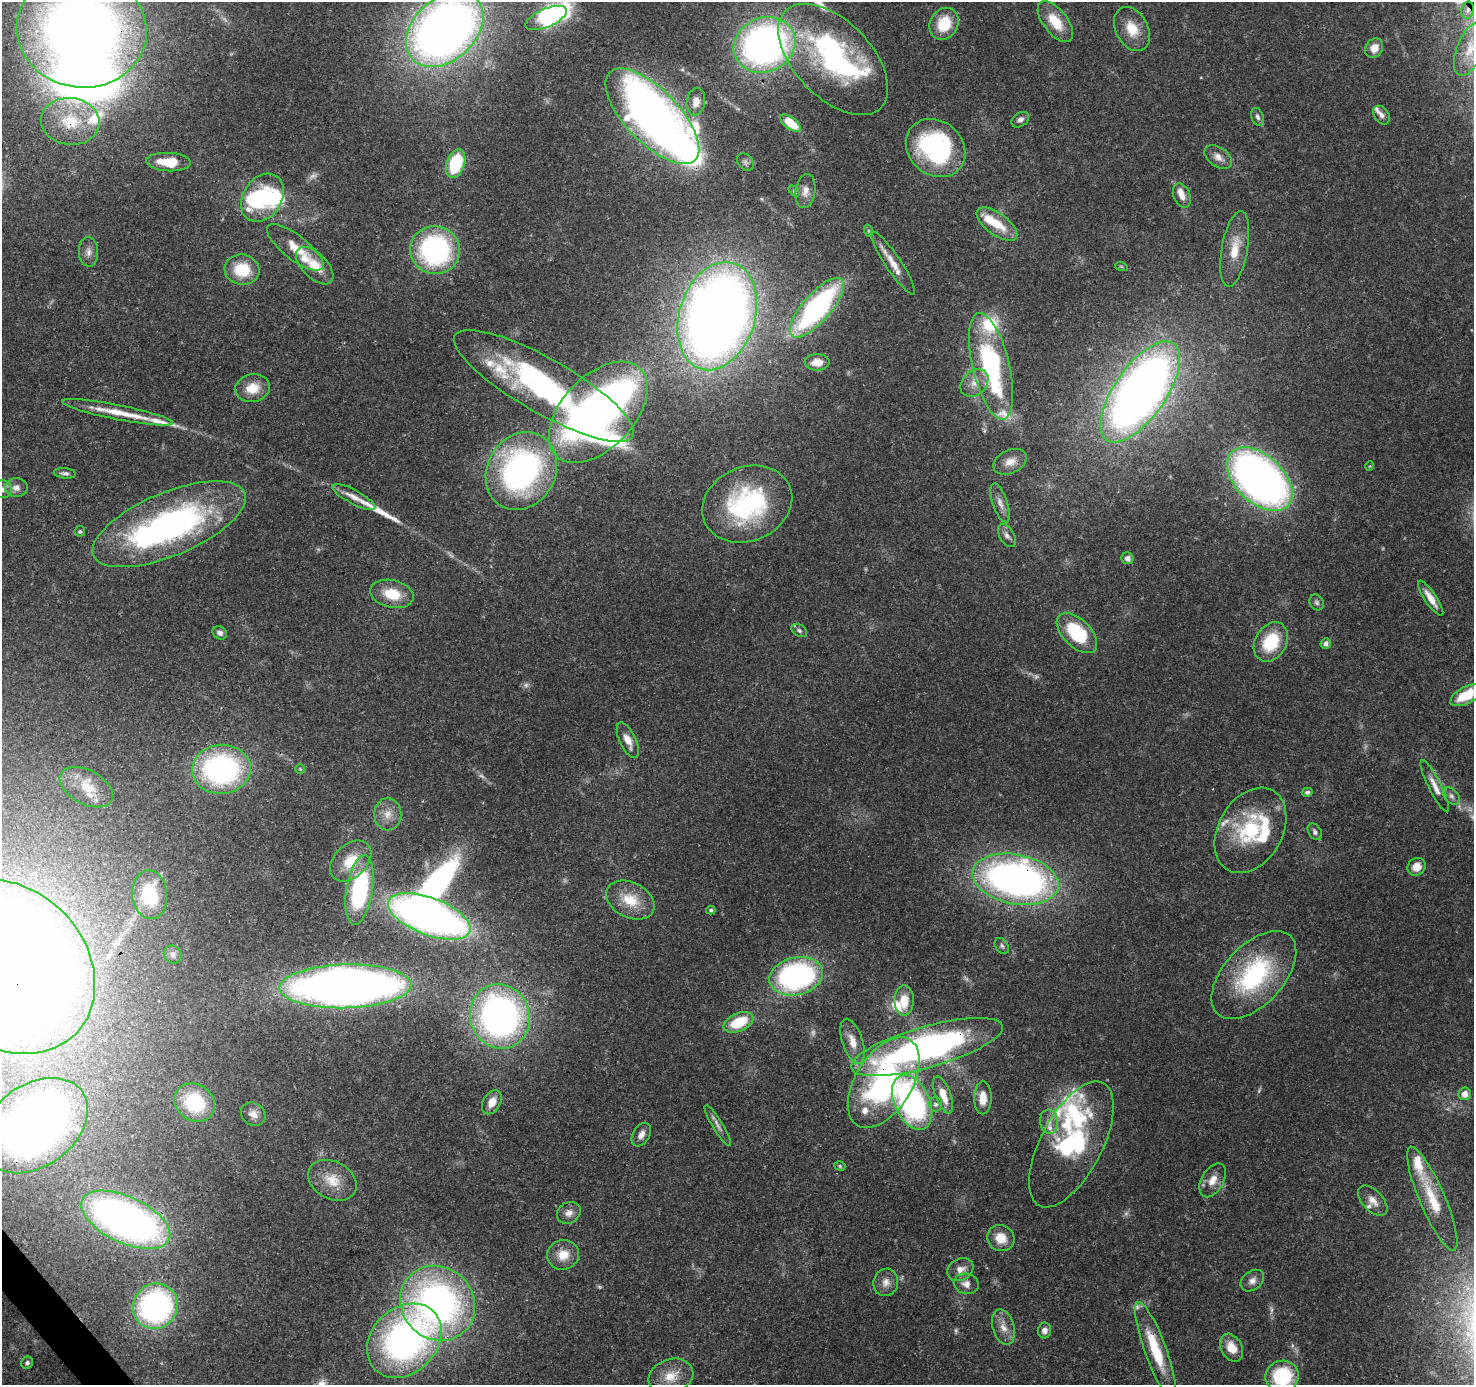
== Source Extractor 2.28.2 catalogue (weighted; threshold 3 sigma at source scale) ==
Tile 7 of 4 x 4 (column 3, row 2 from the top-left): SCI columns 3042-4513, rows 2971-4353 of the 6082 x 6009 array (HDU 1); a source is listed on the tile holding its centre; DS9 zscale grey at full resolution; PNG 1476 x 1387 px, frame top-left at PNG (2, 2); each listed source drawn as its Kron ellipse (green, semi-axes under 4 px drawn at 4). Shown black and unused: <1% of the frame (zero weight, under 3 of 4 exposures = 7% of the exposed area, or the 3 px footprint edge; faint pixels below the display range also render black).
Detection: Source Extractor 2.28.2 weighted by HDU 2 'WHT'; one run over the whole footprint, this tile lists its part. Background 0.0912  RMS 0.0036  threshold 0.0161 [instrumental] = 3 sigma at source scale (4.5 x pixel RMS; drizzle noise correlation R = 1.50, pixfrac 1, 0.0396/0.0396 arcsec/px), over >= 5 px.
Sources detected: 186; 17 too faint to see at this stretch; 9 inside a brighter object's white glare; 1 long thin detection or spike segment (spike, bleed or trail) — neither listed nor drawn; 23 inside a brighter listed object's ellipse — not listed separately; the other 136 listed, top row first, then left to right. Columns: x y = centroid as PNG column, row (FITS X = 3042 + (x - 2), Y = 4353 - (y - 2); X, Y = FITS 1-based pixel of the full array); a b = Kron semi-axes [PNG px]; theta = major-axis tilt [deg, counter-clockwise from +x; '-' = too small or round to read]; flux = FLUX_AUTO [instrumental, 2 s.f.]
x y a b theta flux
1467 10 8 6 79 1.5
546 18 22 9 22 88
1055 22 24 12 -52 10
944 24 16 14 60 12
445 29 44 31 42 340
1132 29 23 16 -62 8.7
82 30 65 58 -7 430
764 45 31 27 23 170
1374 48 10 8 54 4.4
1470 49 28 13 69 8.9
833 59 68 38 -46 84
696 102 14 9 82 3.9
1381 115 10 7 -53 1.7
652 116 61 26 -46 320
1258 117 9 6 -70 1.2
1020 120 9 7 34 1.5
70 121 29 23 -7 18
790 123 12 6 -37 8.2
936 148 32 27 -41 61
1218 157 15 9 -36 3.1
169 162 22 9 -3 11
745 162 9 7 -49 1.2
456 164 15 9 69 24
794 191 6 4 -46 0.54
805 191 17 10 81 3
1182 195 13 8 -68 3.3
262 198 26 19 57 31
997 224 24 11 -36 9.8
869 231 6 4 -71 0.5
295 247 34 12 -38 7.9
1235 249 38 13 80 10
435 250 25 24 - 67
89 252 15 9 -85 2.6
893 263 37 8 -56 6.2
315 266 23 12 -45 8.6
1121 266 6 4 -19 0.46
242 270 17 15 -9 13
817 308 38 14 48 78
717 316 55 38 73 530
817 362 12 8 0 4.2
991 366 54 18 -76 65
974 383 16 12 44 4.6
544 386 102 27 -30 100
253 388 18 14 12 7.7
1140 392 59 26 55 390
118 412 56 7 -11 11
598 412 61 36 47 300
1010 462 18 11 25 4.1
1370 466 5 3 - 0.3
521 471 40 34 59 120
65 473 11 5 -7 1.2
1260 479 39 24 -43 220
16 487 11 9 0 2.6
2 489 10 9 - 2.4
354 497 24 7 -28 4.3
1000 503 20 7 -71 2.9
747 504 46 37 23 55
169 524 82 31 23 130
80 531 5 5 - 0.65
1007 535 13 7 -60 1.8
1128 558 6 6 - 1.8
392 594 22 13 -14 11
1431 598 21 6 -56 4.3
1317 602 8 7 - 1
799 630 8 5 -33 1
220 633 7 6 - 1.4
1077 633 25 14 -45 26
1271 642 21 15 60 18
1326 643 5 5 - 1.4
1467 695 18 8 27 14
628 740 19 8 -65 4.6
221 769 29 24 4 82
300 769 5 5 - 0.52
1435 786 29 6 -63 3.7
86 787 29 17 -28 9.8
1307 792 5 4 - 1
1451 796 10 6 -46 1.4
388 814 16 13 89 4.7
1250 830 46 32 60 33
1315 832 9 6 -58 1.3
351 861 24 16 44 11
1417 867 9 8 - 4.6
1015 879 43 25 -11 200
360 890 35 13 81 47
150 895 24 17 -84 20
630 900 26 17 -26 11
711 910 4 3 - 0.61
429 916 43 18 -21 240
1002 946 8 6 -55 0.99
173 954 9 8 - 1.5
7 967 96 78 -44 1000
1254 975 53 30 47 49
796 976 27 18 13 88
345 986 66 22 2 390
904 1000 15 9 89 7.6
500 1016 32 29 -72 160
738 1022 16 9 24 14
852 1041 23 10 -72 5.2
927 1047 78 20 16 150
884 1083 50 28 58 82
1465 1094 6 6 - 3.2
943 1095 20 7 -69 6.8
983 1098 16 8 89 5.7
195 1102 21 18 -34 22
492 1102 13 8 59 4.5
912 1102 29 17 -65 93
935 1104 7 6 - 1.4
253 1114 13 11 -34 2.8
1049 1122 12 9 -84 3
718 1125 23 5 -59 2.1
35 1126 59 41 36 320
641 1135 13 8 59 2.4
1071 1144 69 31 62 52
840 1166 6 4 -17 0.55
332 1180 26 18 -28 8.8
1213 1180 18 11 61 4.7
1432 1199 56 12 -67 14
1373 1201 18 10 -47 3.6
569 1213 12 10 29 2.6
126 1220 48 23 -25 220
1001 1238 14 13 - 6
563 1255 16 14 14 6.2
960 1269 14 10 29 3.3
1252 1281 13 9 38 2.4
886 1282 14 12 71 3.3
966 1284 12 10 -13 2.8
438 1303 39 36 -44 150
155 1306 23 22 - 100
1003 1327 18 10 -74 4.4
1044 1330 8 6 81 1.9
404 1341 41 32 44 130
1231 1348 15 10 -62 6.1
1155 1350 51 11 -70 17
27 1363 6 6 - 0.89
671 1376 23 17 18 7.9
1282 1376 17 15 10 26
Overlapping masked pixels (flux is a lower limit): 13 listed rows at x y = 1467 10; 82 30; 833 59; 652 116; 70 121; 1140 392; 1015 879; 429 916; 7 967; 345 986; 927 1047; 884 1083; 126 1220
Isophote crosses this tile's border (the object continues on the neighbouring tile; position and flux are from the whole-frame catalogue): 8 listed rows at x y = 546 18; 445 29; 82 30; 2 489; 1467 695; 7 967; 35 1126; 1282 1376